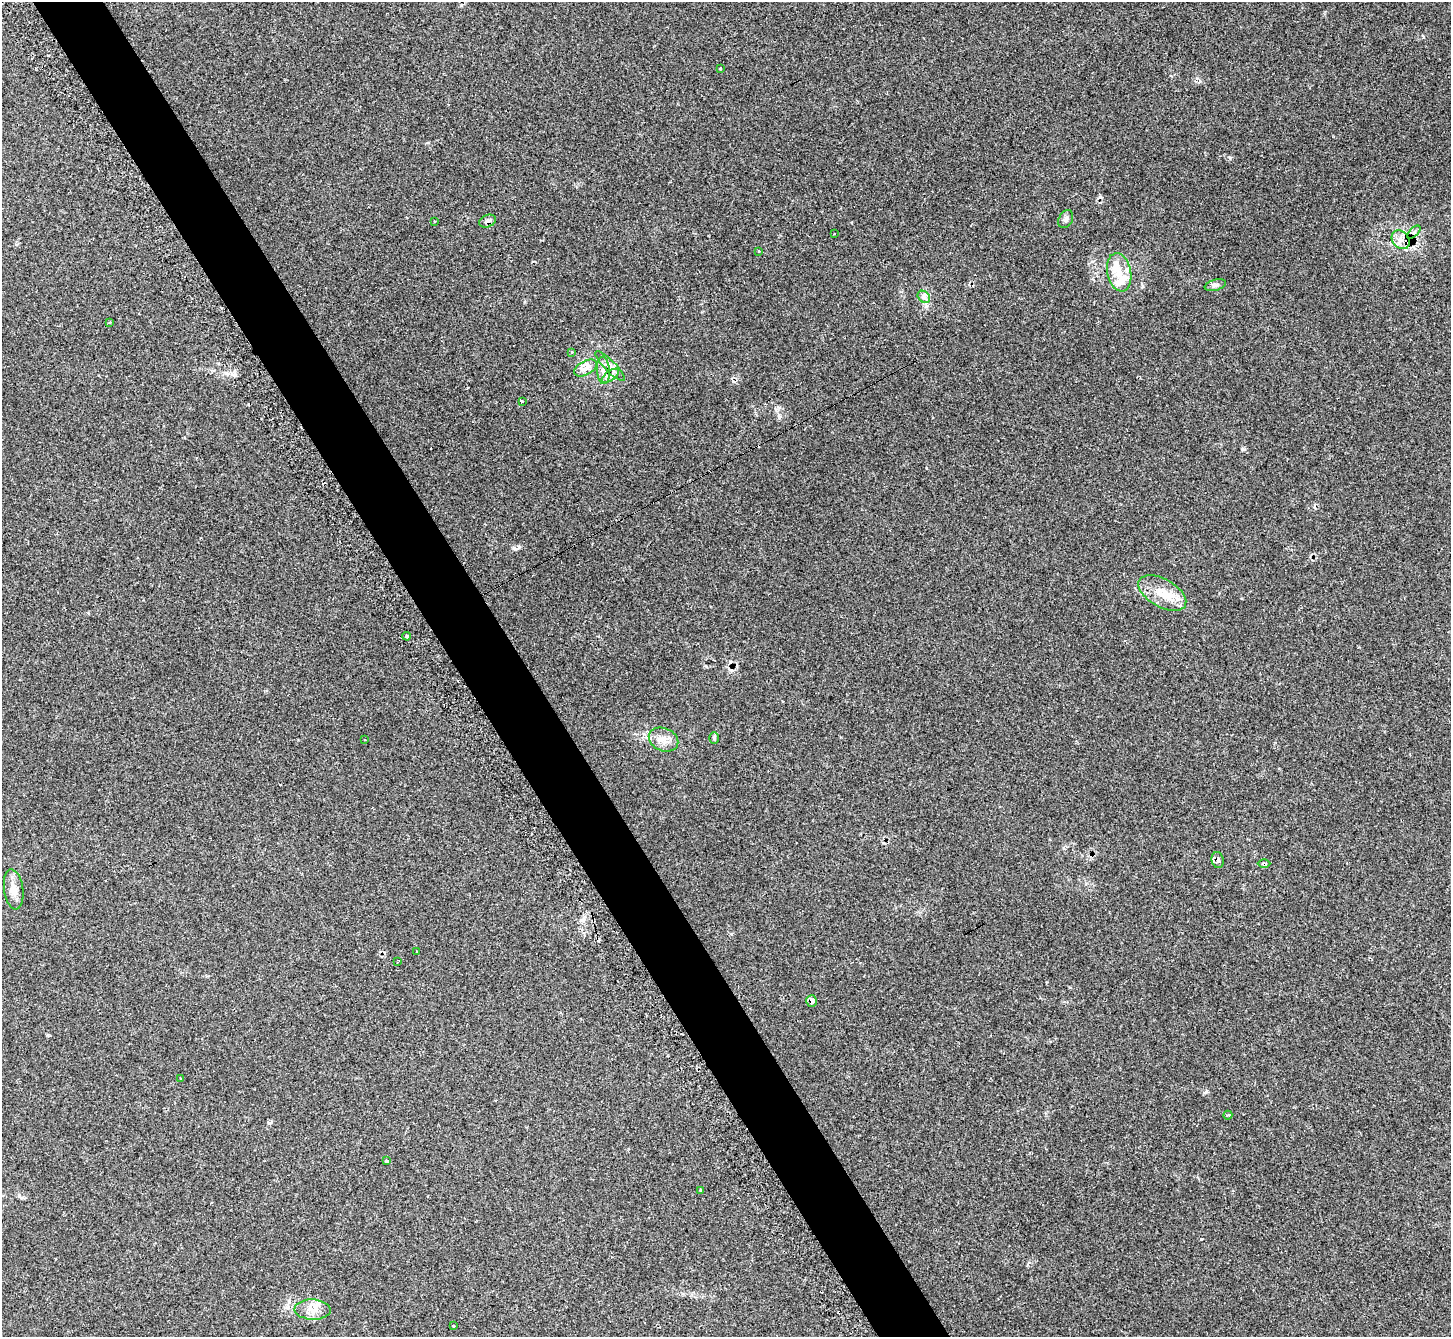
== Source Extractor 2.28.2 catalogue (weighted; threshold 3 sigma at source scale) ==
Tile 11 of 4 x 4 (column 3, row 3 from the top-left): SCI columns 2966-4414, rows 1539-2873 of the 5873 x 5864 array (HDU 1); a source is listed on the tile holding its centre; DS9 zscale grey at full resolution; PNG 1453 x 1339 px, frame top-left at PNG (2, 2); each listed source drawn as its Kron ellipse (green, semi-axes under 4 px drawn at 4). Shown black and unused: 5% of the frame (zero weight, under 2 of 3 exposures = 3% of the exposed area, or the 3 px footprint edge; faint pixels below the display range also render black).
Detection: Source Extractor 2.28.2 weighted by HDU 2 'WHT'; one run over the whole footprint, this tile lists its part. Background 0.221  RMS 0.0092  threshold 0.0414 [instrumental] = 3 sigma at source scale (4.5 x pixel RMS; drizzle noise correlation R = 1.50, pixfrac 1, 0.05/0.05 arcsec/px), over >= 5 px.
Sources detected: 44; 6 cosmic-ray / hot-pixel residue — neither listed nor drawn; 3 inside a brighter listed object's ellipse — not listed separately; the other 35 listed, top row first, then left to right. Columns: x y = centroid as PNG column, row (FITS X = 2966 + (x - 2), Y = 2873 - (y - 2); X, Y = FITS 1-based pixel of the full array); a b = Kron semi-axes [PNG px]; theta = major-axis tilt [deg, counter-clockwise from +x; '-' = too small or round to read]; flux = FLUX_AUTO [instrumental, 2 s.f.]
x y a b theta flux
720 68 3 3 - 2.4
1066 219 9 6 62 2.8
434 221 3 2 - 1.2
488 221 9 6 21 3.9
1414 232 8 4 46 1.8
834 234 3 3 - 1.6
1401 240 10 8 -51 6.1
759 251 3 2 - 0.73
1119 272 19 12 -79 13
1215 285 11 5 15 2.6
924 297 7 5 -44 2.5
109 323 3 2 - 1.1
572 352 4 3 - 1.2
610 366 20 5 -45 6
585 368 12 7 29 7.5
603 370 14 6 -87 5.6
610 376 10 5 35 3.7
522 402 3 3 - 1.8
1162 593 26 14 -29 19
407 636 4 3 - 1.2
714 738 6 5 - 1.4
365 740 2 2 - 0.8
664 740 15 11 -24 8.8
1218 860 8 6 -76 3.1
1264 864 6 4 0 1.3
14 889 20 9 -82 8.7
417 952 3 3 - 3
397 962 3 2 - 0.7
812 1001 6 5 - 4.5
181 1079 3 3 - 2.6
1228 1115 4 3 - 1
387 1161 4 3 - 3.8
701 1190 3 3 - 2.1
313 1310 18 10 -2 9.9
453 1326 3 2 - 1.5
Overlapping masked pixels (flux is a lower limit): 6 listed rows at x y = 488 221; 1401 240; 610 366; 1218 860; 1264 864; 812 1001
Unlisted compact peaks at least as high as the median listed source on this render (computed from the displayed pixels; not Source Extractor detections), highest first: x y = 514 548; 1230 158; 1206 1092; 1242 449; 779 415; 289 1301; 48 1035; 1423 37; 1197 78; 234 375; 926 468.